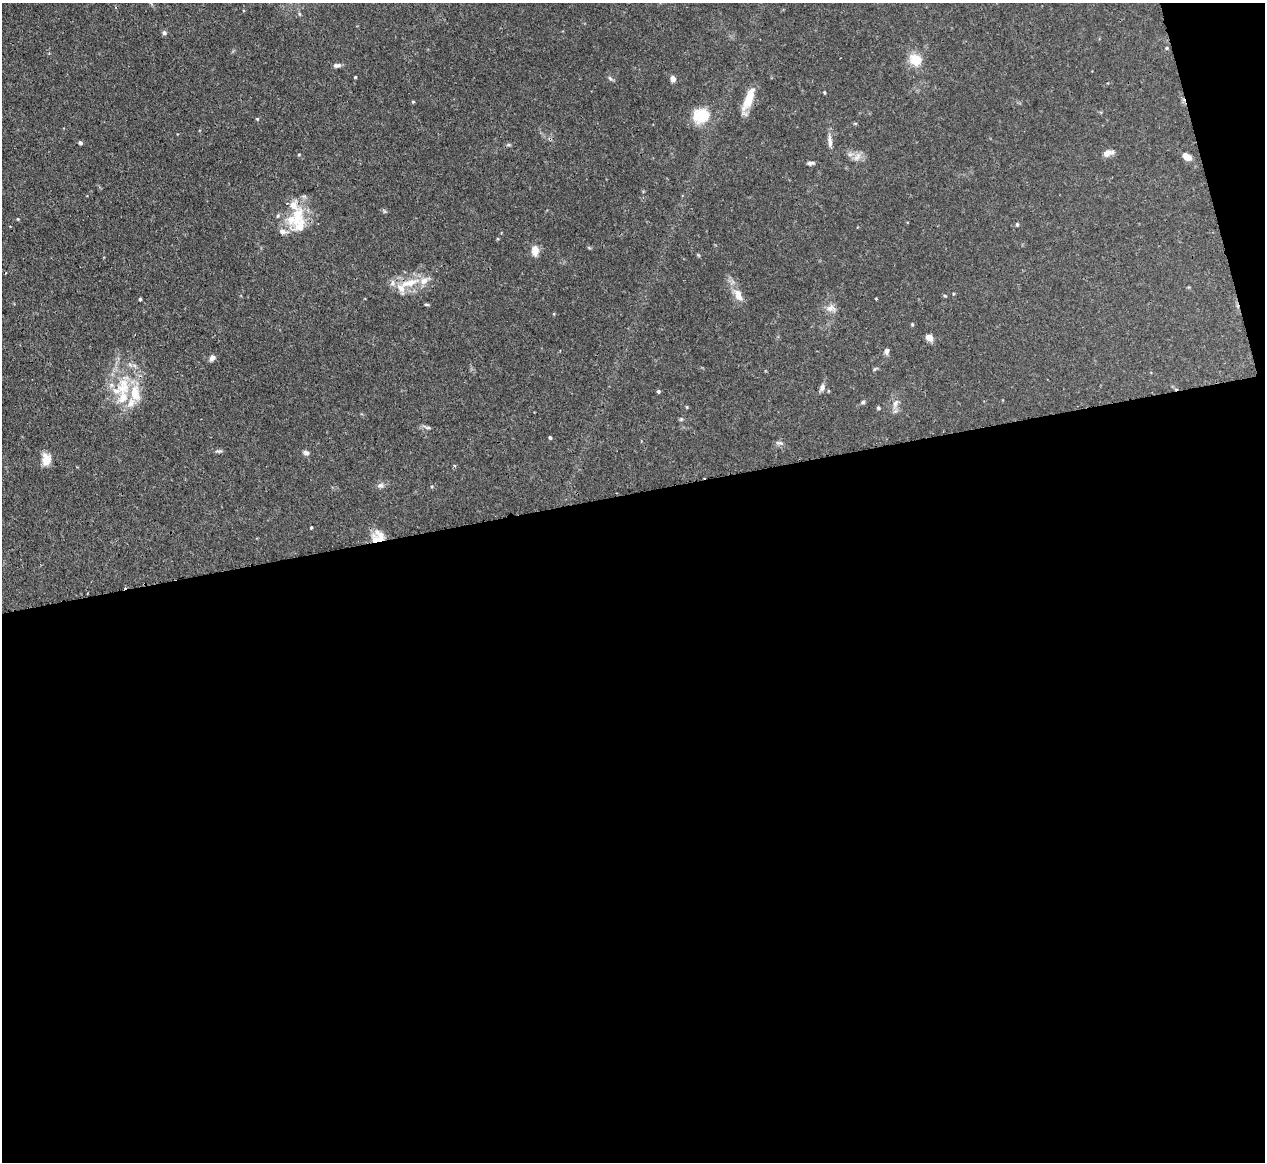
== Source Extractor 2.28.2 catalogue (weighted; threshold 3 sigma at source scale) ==
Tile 16 of 4 x 4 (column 4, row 4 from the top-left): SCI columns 3797-5059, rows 146-1305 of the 5067 x 5049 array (HDU 1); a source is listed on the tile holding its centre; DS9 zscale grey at full resolution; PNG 1267 x 1164 px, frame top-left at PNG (2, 3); no overlay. Shown black and unused: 59% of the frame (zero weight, under 3 of 4 exposures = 1% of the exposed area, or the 3 px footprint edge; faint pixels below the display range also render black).
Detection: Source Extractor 2.28.2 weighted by HDU 2 'WHT'; one run over the whole footprint, this tile lists its part. Background 0.0736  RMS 0.0041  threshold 0.0184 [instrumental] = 3 sigma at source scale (4.5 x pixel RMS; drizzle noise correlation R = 1.50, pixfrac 1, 0.05/0.05 arcsec/px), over >= 5 px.
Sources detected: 61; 11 inside a brighter listed object's ellipse — not listed separately; the other 50 listed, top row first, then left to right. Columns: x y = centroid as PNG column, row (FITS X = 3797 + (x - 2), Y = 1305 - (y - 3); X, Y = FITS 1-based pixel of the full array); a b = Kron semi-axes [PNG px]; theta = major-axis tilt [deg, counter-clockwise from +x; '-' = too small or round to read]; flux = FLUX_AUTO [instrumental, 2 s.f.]
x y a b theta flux
164 33 6 5 - 0.88
1167 48 4 4 - 0.5
915 59 14 12 -35 7.6
337 65 9 5 6 1.4
355 77 3 3 - 0.45
610 78 8 5 -53 0.81
673 79 7 6 - 1.7
824 93 4 3 - 0.43
748 99 28 9 66 7.8
413 102 4 4 - 0.44
701 116 15 13 16 15
257 119 5 4 - 0.48
830 141 20 5 -83 2.3
80 143 4 4 - 1.1
1108 153 12 7 16 2.9
299 154 5 3 - 0.35
1187 156 10 6 -34 3.8
857 157 14 7 53 2.4
811 163 9 4 2 1.2
297 216 39 15 83 13
18 219 4 4 - 0.36
1017 224 5 4 - 0.59
535 251 13 8 -88 3.6
409 283 30 10 16 9.1
738 295 16 9 -67 4.3
945 296 5 3 - 0.4
140 299 3 3 - 0.62
876 299 2 2 - 0.38
426 305 7 3 -9 0.47
830 308 13 9 1 2.6
912 324 5 4 - 0.52
929 338 9 7 -43 2.4
887 351 6 5 - 1.7
212 358 7 6 - 1.5
123 387 28 19 78 18
822 388 9 6 61 1.6
658 391 4 4 - 0.68
863 402 5 5 - 0.65
895 403 12 7 65 2.3
687 407 4 4 - 0.4
878 408 4 4 - 0.71
428 428 8 4 -8 0.73
550 438 4 3 - 0.56
779 443 11 4 -5 0.93
219 451 9 4 2 0.83
306 453 8 5 -23 1.2
46 460 13 9 87 5.1
381 485 11 5 18 1.4
311 527 4 3 - 0.42
380 538 19 14 -51 7.1
Overlapping masked pixels (flux is a lower limit): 2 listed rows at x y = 409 283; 380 538